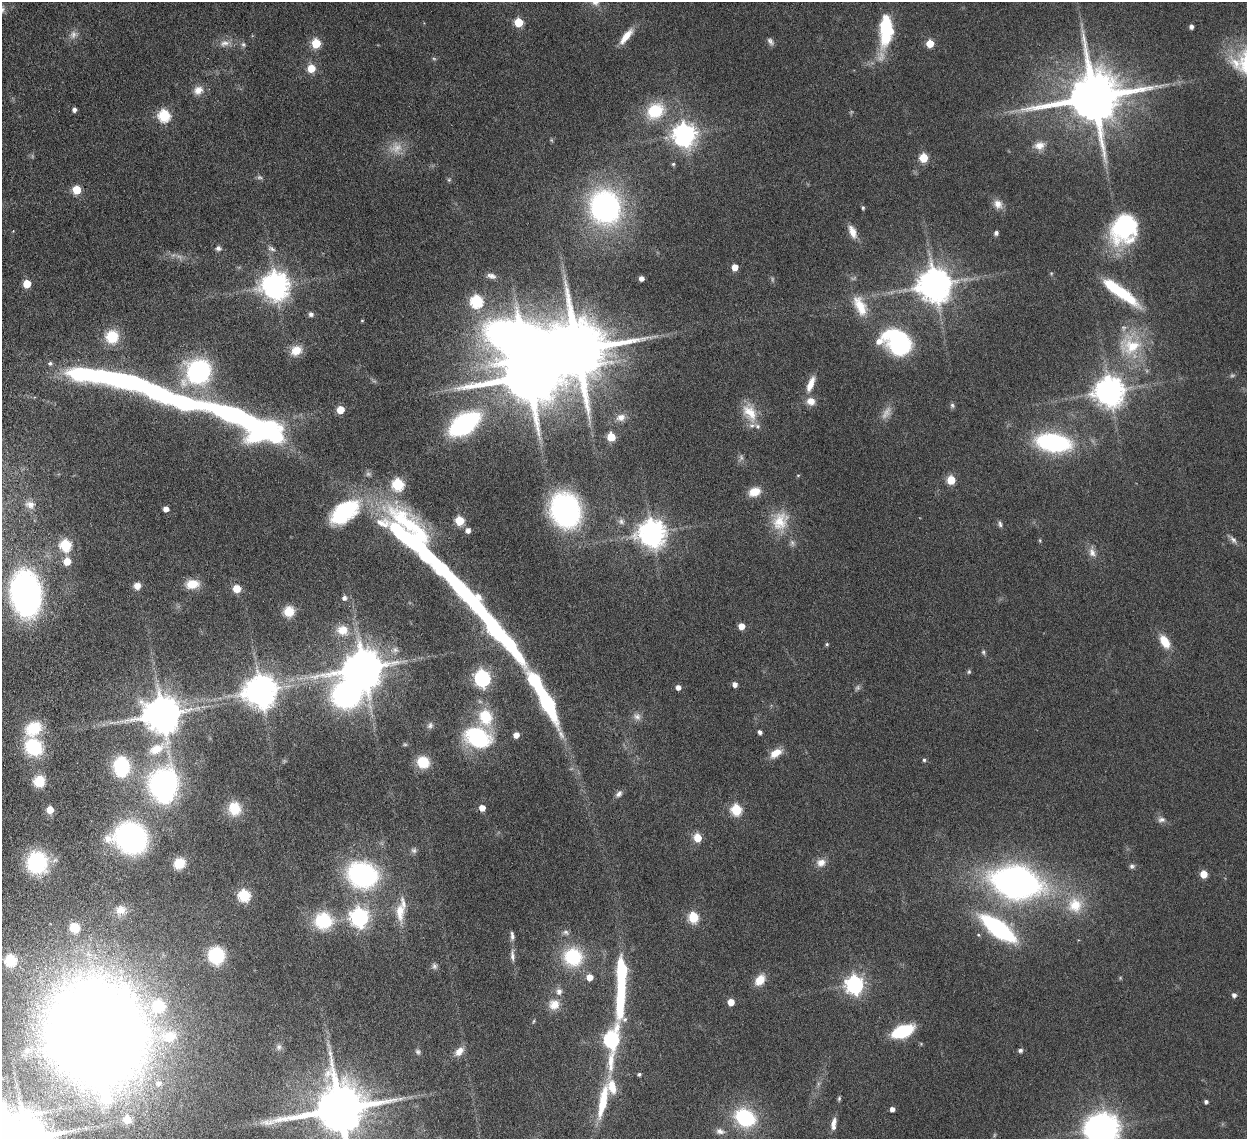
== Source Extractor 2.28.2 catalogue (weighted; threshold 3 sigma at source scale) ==
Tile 7 of 4 x 4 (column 3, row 2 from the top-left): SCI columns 2582-3826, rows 2446-3582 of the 5159 x 5000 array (HDU 1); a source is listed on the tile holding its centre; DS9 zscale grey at full resolution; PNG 1249 x 1141 px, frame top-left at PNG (2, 2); no overlay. Nothing masked; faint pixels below the display range render black.
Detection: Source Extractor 2.28.2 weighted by HDU 2 'WHT'; one run over the whole footprint, this tile lists its part. Background 0.0545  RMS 0.0051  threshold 0.0207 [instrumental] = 3 sigma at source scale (4.09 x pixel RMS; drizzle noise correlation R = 1.36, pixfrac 0.8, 0.05/0.05 arcsec/px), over >= 5 px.
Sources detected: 229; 21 too faint to see at this stretch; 13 inside a brighter object's white glare — not listed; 10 inside a brighter listed object's ellipse — not listed separately; the other 185 listed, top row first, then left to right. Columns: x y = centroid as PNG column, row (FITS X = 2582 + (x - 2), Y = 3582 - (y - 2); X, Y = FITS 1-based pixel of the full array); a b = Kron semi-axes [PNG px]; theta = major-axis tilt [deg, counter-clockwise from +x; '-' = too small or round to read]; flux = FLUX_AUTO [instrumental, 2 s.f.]
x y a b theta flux
595 2 12 11 - 3.8
518 22 5 5 - 17
1191 26 4 4 - 1.7
886 30 34 13 87 30
73 35 12 10 51 2.8
626 36 24 8 51 6.2
770 41 11 6 -59 1.5
224 43 16 10 12 3.8
316 43 6 5 - 23
930 43 5 5 - 11
243 44 8 7 - 1.2
434 59 6 4 -3 0.6
311 68 5 5 - 11
198 90 13 11 27 4.2
1094 97 16 15 - 3300
74 110 4 4 - 1.8
655 111 23 19 33 18
164 115 6 6 - 44
684 134 8 8 - 370
1039 145 15 11 12 4.5
923 158 5 5 - 21
673 164 5 5 - 0.67
260 177 8 6 -2 1
449 180 6 5 - 0.7
76 190 5 5 - 18
998 204 13 11 -49 3.8
605 207 28 24 -73 120
863 208 4 4 - 0.79
1124 228 30 24 66 51
13 231 4 3 - 0.28
852 232 17 8 -68 4.4
996 233 6 5 - 1.1
218 248 8 7 - 1.3
271 249 11 6 -22 1.6
735 267 5 5 - 4.8
1051 273 5 4 - 0.49
491 276 13 7 -12 2.1
641 278 4 4 - 2.3
27 284 5 5 - 12
935 284 10 10 - 1100
275 286 9 9 - 590
1120 292 48 11 -36 26
476 301 6 6 - 58
860 306 29 14 -65 11
311 314 5 5 - 1.7
362 320 5 3 - 0.4
112 337 14 14 - 14
899 342 29 22 -39 56
1130 345 34 31 -20 25
296 350 13 10 31 6.2
577 350 15 14 - 4100
50 363 6 5 - 0.98
198 372 21 18 43 76
121 380 67 13 -14 150
810 384 21 7 69 5.4
1109 391 9 9 - 720
811 401 10 9 - 4.1
184 403 34 12 -11 71
952 405 7 6 - 0.95
340 410 5 5 - 11
750 412 26 16 -59 9.8
231 415 40 12 -20 110
621 417 12 9 12 3.1
464 424 22 12 34 93
611 437 5 5 - 16
1053 443 26 13 -9 75
798 475 5 3 - 0.42
951 480 5 5 - 16
398 484 6 6 - 48
754 492 13 10 22 6.6
30 504 12 9 -21 2.7
166 509 5 4 - 3.2
565 510 22 19 -70 130
344 512 46 24 36 38
459 521 5 5 - 22
621 521 9 8 - 1.7
780 521 28 21 64 13
1000 524 8 5 -68 1.1
468 530 6 5 - 2.5
652 533 9 8 - 590
408 540 89 29 -42 140
1040 540 5 4 - 0.49
1233 540 13 6 -51 1.9
792 543 10 7 -64 1.5
65 545 6 6 - 41
1092 552 13 9 -68 3
67 561 5 5 - 9.7
192 584 15 10 9 7.6
137 586 8 8 - 3.2
237 589 5 5 - 13
26 594 28 19 -84 170
344 598 5 5 - 1.8
289 611 10 10 - 8.2
741 626 5 5 - 6.6
342 630 16 13 -14 7.9
1165 642 14 8 -59 9.2
827 644 5 4 - 0.61
983 652 7 5 -79 0.84
363 668 10 10 - 1600
969 672 6 5 - 0.71
482 678 7 7 - 140
535 680 18 8 -57 36
735 684 5 4 - 2.4
678 687 5 5 - 2.6
261 691 10 10 - 920
548 703 22 7 -63 90
162 714 12 11 - 1400
637 716 12 10 -34 2.6
485 717 23 18 -78 16
430 725 9 7 57 1.6
33 729 20 15 40 14
760 732 4 4 - 1.5
561 734 13 7 -59 2.7
516 735 5 5 - 3.7
478 737 30 20 -15 37
34 747 13 11 -36 36
776 753 16 9 33 5.5
924 760 5 4 - 0.82
423 762 13 12 - 11
121 766 14 10 -89 42
39 781 11 10 - 10
163 783 22 19 35 110
619 794 10 6 47 1.7
482 808 5 5 - 5.3
234 809 15 13 -78 11
50 810 5 5 - 9.3
736 810 6 6 - 36
1161 820 11 8 -4 1.9
131 838 23 20 -22 120
697 838 6 5 - 11
414 850 8 7 - 1.2
37 862 19 18 - 38
821 862 13 10 18 3.6
179 863 11 10 - 8.7
1132 866 8 7 - 1.2
1204 874 5 5 - 9.7
362 875 26 22 -17 80
1016 882 41 26 -12 200
244 895 6 6 - 51
1075 905 23 22 - 14
121 910 14 12 18 4.4
400 912 27 11 -89 8.2
359 917 7 7 - 200
693 917 6 5 - 32
323 921 21 19 -2 22
74 927 8 8 - 10
998 928 33 11 -37 75
566 932 10 7 -12 1.6
512 936 11 4 -85 1.5
216 955 12 11 - 38
512 955 17 6 -87 2.2
573 957 16 15 - 32
10 960 6 6 - 48
434 966 8 7 - 1.2
622 973 25 8 89 46
589 977 5 5 - 5.6
760 980 13 9 53 6.5
855 984 7 7 - 190
559 991 9 8 - 2.4
1234 995 5 5 - 1.7
731 1002 5 5 - 6.8
554 1004 14 13 - 5.5
159 1006 16 15 - 17
903 1031 19 10 20 29
169 1036 24 16 9 13
611 1040 19 8 80 110
92 1044 72 56 84 1400
279 1047 9 7 -90 1.5
27 1050 8 8 - 2.3
1020 1050 5 4 - 1.4
459 1051 13 8 42 4
418 1052 8 7 - 1.2
639 1074 4 3 - 0.88
158 1083 8 8 - 2.6
839 1098 7 4 65 0.7
603 1102 40 8 78 18
1206 1102 4 4 - 1.3
340 1109 16 15 - 3100
892 1109 4 4 - 2.1
745 1118 15 11 -28 49
127 1119 6 5 - 13
833 1123 14 6 71 2.8
1105 1128 15 12 11 490
720 1131 12 8 -11 2.3
26 1138 16 12 -23 2100
Isophote crosses this tile's border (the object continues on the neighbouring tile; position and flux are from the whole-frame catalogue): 5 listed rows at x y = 595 2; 92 1044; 340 1109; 1105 1128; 26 1138